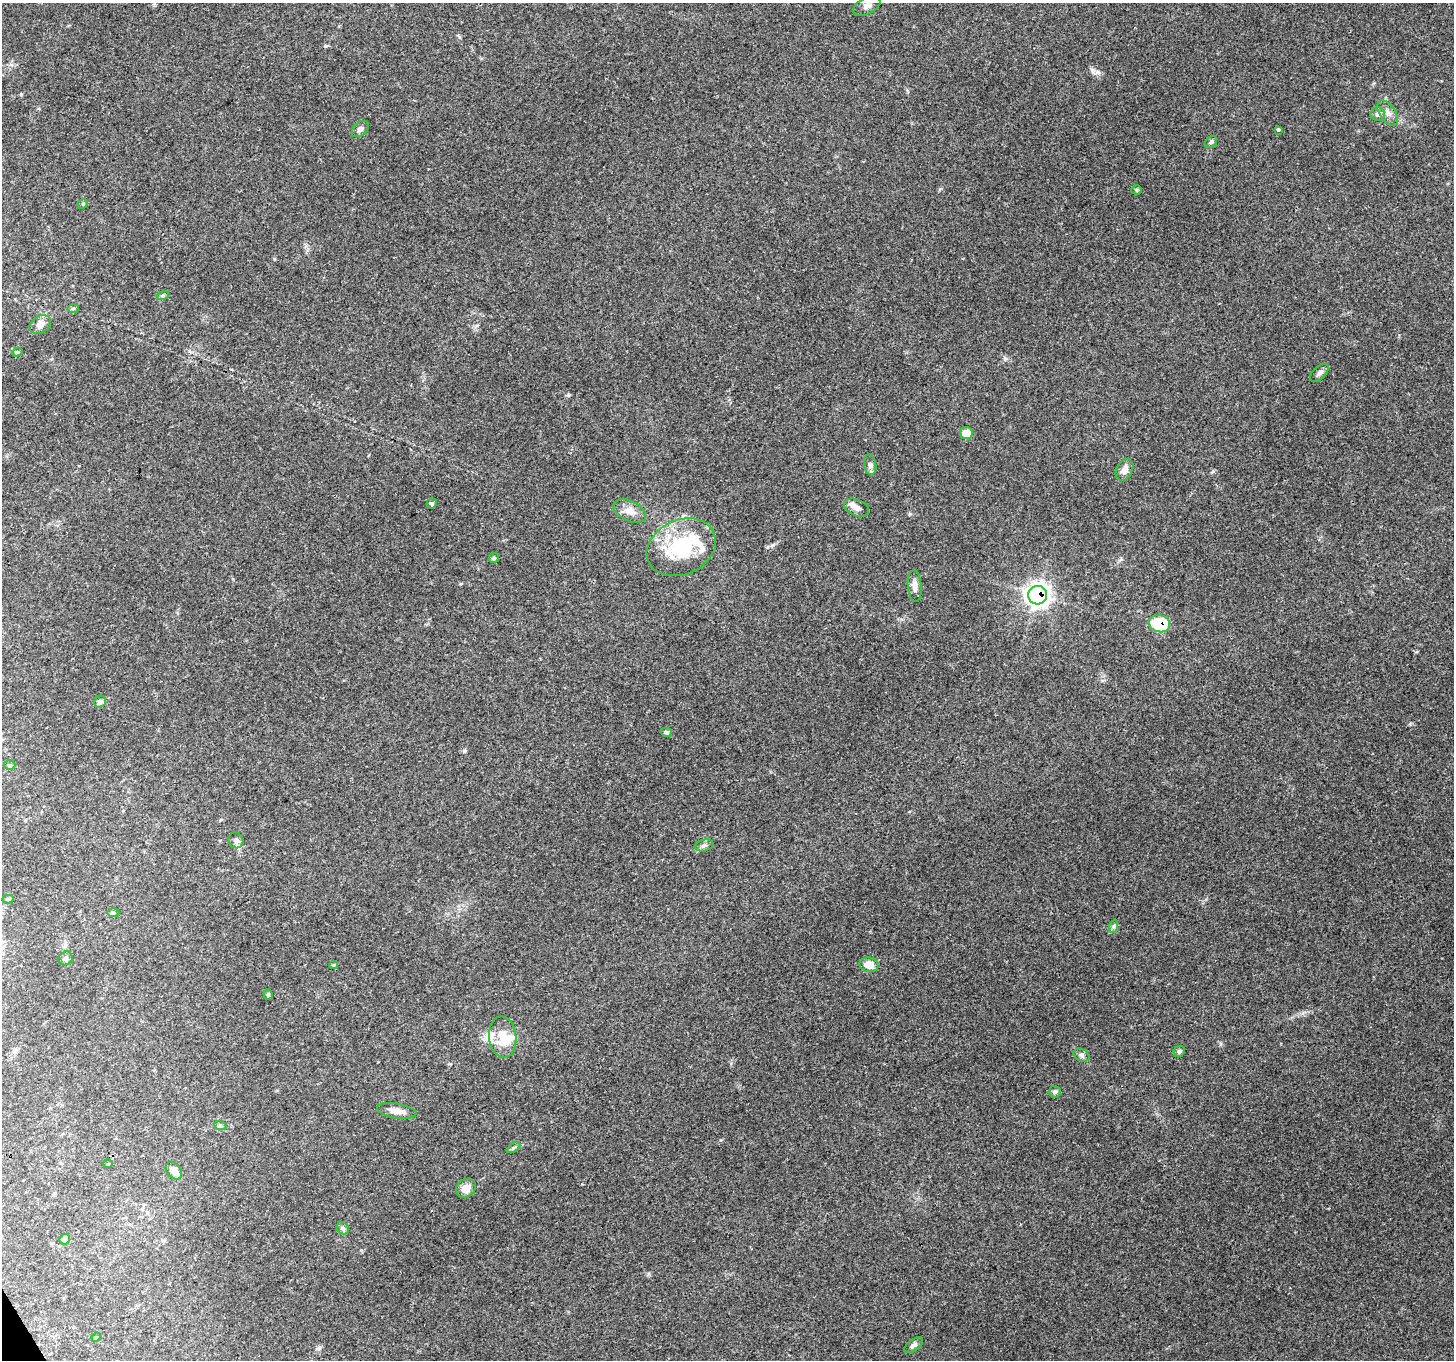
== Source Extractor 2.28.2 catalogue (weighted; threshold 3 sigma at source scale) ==
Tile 7 of 4 x 4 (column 3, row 2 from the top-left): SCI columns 2907-4358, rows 2824-4181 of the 5813 x 5708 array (HDU 1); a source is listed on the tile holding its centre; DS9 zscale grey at full resolution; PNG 1456 x 1362 px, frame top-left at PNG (2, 3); each listed source drawn as its Kron ellipse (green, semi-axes under 4 px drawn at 4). Shown black and unused: <1% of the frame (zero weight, under 3 of 4 exposures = <1% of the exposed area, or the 3 px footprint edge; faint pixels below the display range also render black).
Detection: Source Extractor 2.28.2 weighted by HDU 2 'WHT'; one run over the whole footprint, this tile lists its part. Background 0.179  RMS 0.0072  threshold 0.0325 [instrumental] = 3 sigma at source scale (4.5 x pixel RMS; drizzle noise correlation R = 1.50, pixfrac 1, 0.0396/0.0396 arcsec/px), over >= 5 px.
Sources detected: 54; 1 inside a brighter object's white glare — neither listed nor drawn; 3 inside a brighter listed object's ellipse — not listed separately; the other 50 listed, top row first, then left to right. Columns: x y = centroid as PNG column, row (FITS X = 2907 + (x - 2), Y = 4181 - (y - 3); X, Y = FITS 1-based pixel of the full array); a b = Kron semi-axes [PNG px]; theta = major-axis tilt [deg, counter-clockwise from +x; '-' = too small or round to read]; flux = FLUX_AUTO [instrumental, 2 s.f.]
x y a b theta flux
867 6 15 8 27 4.2
1388 113 14 8 -56 4.3
1378 114 7 7 - 2.7
360 129 10 6 41 2.3
1278 130 4 3 - 4.1
1211 142 7 5 44 1.3
1136 190 5 4 - 0.99
83 204 5 4 - 0.97
163 295 6 4 19 0.86
73 308 6 4 1 1
40 324 11 8 31 5
17 352 5 4 - 0.79
1319 373 11 6 45 2.4
966 433 6 6 - 9.8
870 465 10 6 -83 2.5
1125 470 12 8 62 4.6
432 504 5 5 - 1.1
856 508 13 8 -24 3.9
630 511 17 10 -25 7.3
681 547 36 27 25 52
494 558 5 4 - 1
915 586 16 7 -85 4.2
1038 595 9 9 - 470
1159 624 10 8 -13 36
100 702 6 5 - 2.2
666 732 6 4 -14 1.2
9 765 6 5 - 1.1
236 840 8 7 - 2.5
704 845 9 6 11 2.1
8 899 5 4 - 1.3
113 913 6 4 0 1.1
1114 926 7 4 71 1.3
66 958 7 6 - 1.7
334 965 4 3 - 0.86
869 965 9 7 -12 8.3
268 994 5 4 - 0.91
503 1037 21 13 -85 13
1179 1051 6 5 - 1.8
1081 1055 9 5 -27 1.9
1055 1092 6 6 - 1.7
397 1111 20 7 -9 6.1
220 1125 6 4 -21 1.1
513 1148 7 4 32 1.3
108 1164 5 3 - 0.53
174 1171 10 7 -51 6.5
466 1188 10 9 - 6.3
343 1228 7 5 -46 1.6
65 1239 5 5 - 3.9
96 1337 5 4 - 0.81
914 1345 11 5 36 2.3
Overlapping masked pixels (flux is a lower limit): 2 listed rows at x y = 1038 595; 1159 624
Unlisted compact peaks at least as high as the median listed source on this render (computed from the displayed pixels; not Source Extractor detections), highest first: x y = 1092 70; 464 751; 568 395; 773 545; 1005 358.